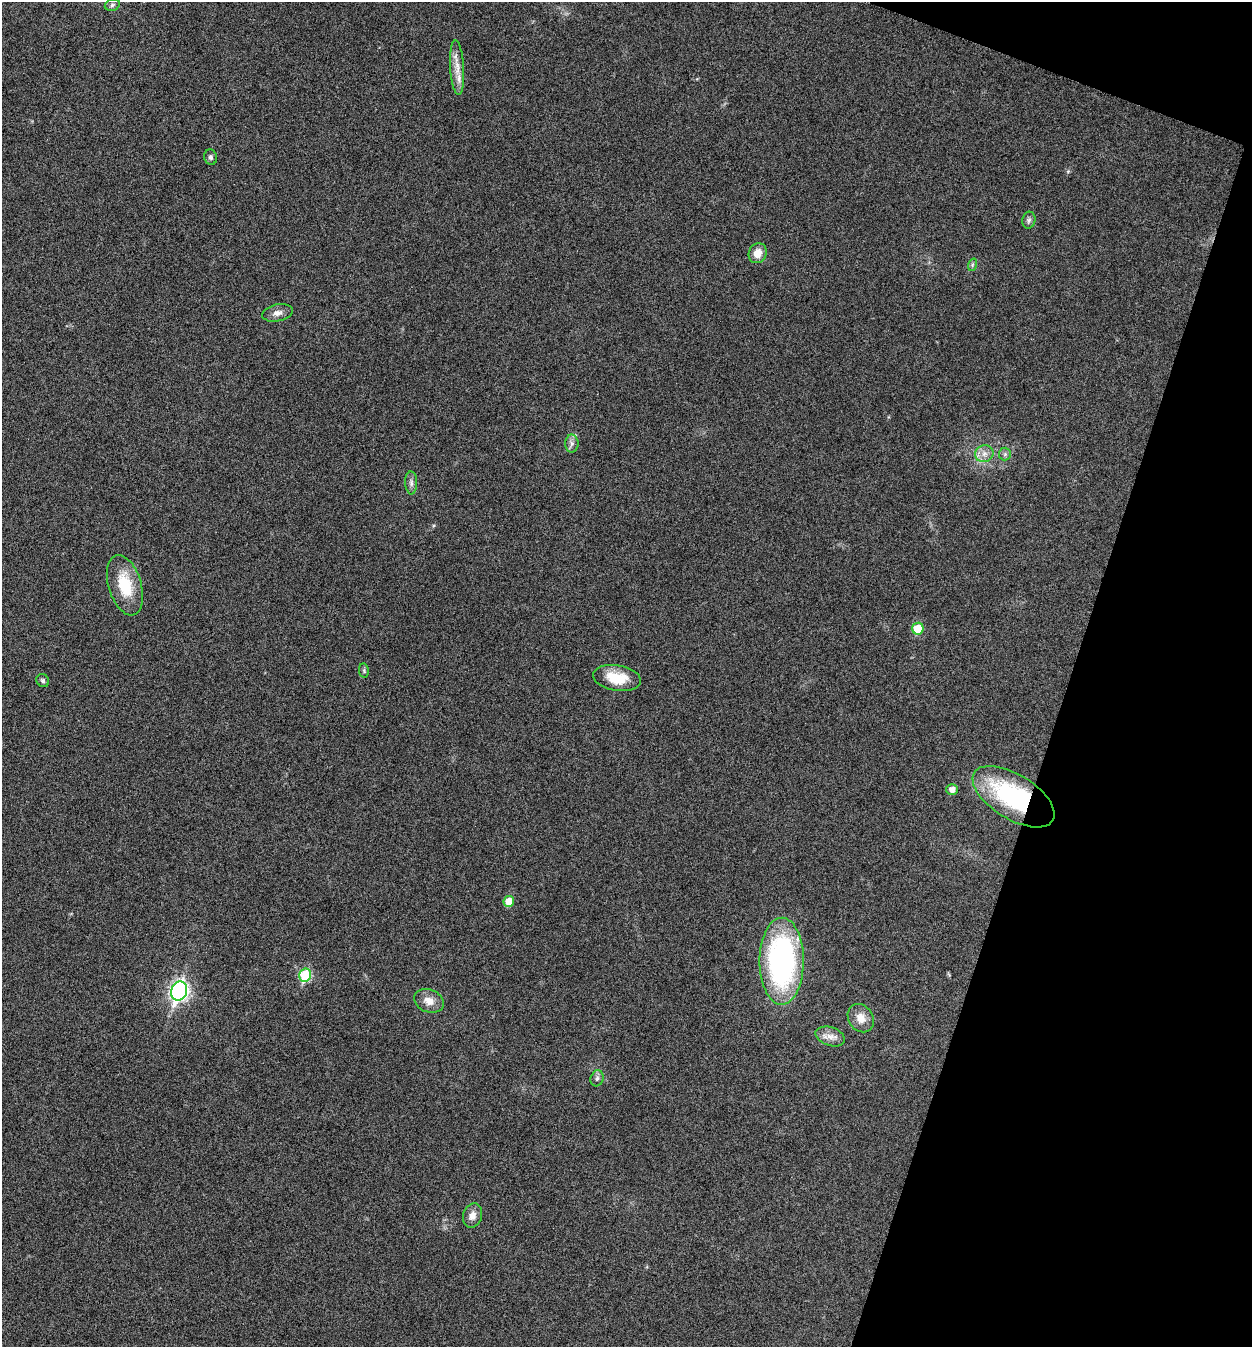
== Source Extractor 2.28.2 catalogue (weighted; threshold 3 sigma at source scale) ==
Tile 8 of 4 x 4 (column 4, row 2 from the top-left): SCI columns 4020-5269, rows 2693-4037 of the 5409 x 5398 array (HDU 1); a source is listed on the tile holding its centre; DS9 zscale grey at full resolution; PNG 1254 x 1349 px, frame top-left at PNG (2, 2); each listed source drawn as its Kron ellipse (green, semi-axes under 4 px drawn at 4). Shown black and unused: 16% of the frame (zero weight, under 5 of 9 exposures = <1% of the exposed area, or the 3 px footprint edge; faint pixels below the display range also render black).
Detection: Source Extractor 2.28.2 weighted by HDU 2 'WHT'; one run over the whole footprint, this tile lists its part. Background 0.136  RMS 0.0052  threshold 0.0214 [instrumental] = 3 sigma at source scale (4.09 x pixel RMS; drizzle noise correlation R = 1.36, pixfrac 0.8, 0.05/0.05 arcsec/px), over >= 5 px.
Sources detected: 28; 1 inside a brighter listed object's ellipse — not listed separately; the other 27 listed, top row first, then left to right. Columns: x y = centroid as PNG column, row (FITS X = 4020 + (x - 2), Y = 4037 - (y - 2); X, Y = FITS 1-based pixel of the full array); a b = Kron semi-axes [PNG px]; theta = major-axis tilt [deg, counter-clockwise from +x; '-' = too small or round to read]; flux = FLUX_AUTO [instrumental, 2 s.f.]
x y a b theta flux
112 5 7 5 18 1.2
457 68 27 7 -87 6.1
211 157 8 6 -75 1.4
1029 220 8 6 77 1.4
758 253 10 8 63 5.3
972 265 6 4 72 0.81
277 313 15 8 11 3.1
572 443 9 6 90 1.7
984 454 9 8 - 3.2
1005 454 6 6 - 1.2
411 483 11 6 -88 1.9
125 585 31 16 -73 18
918 629 6 5 - 13
364 671 7 5 -80 0.79
617 678 24 13 -9 13
43 680 7 6 - 1.1
952 789 5 5 - 3.3
1013 797 46 22 -31 63
509 901 5 5 - 9.2
782 961 43 22 89 110
305 975 7 6 - 28
179 991 9 8 - 180
429 1001 15 11 -20 5
861 1018 15 12 -57 5.7
830 1036 15 9 -18 4.1
597 1078 8 6 72 1.5
472 1215 12 9 71 3.6
Overlapping masked pixels (flux is a lower limit): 1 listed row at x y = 1013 797